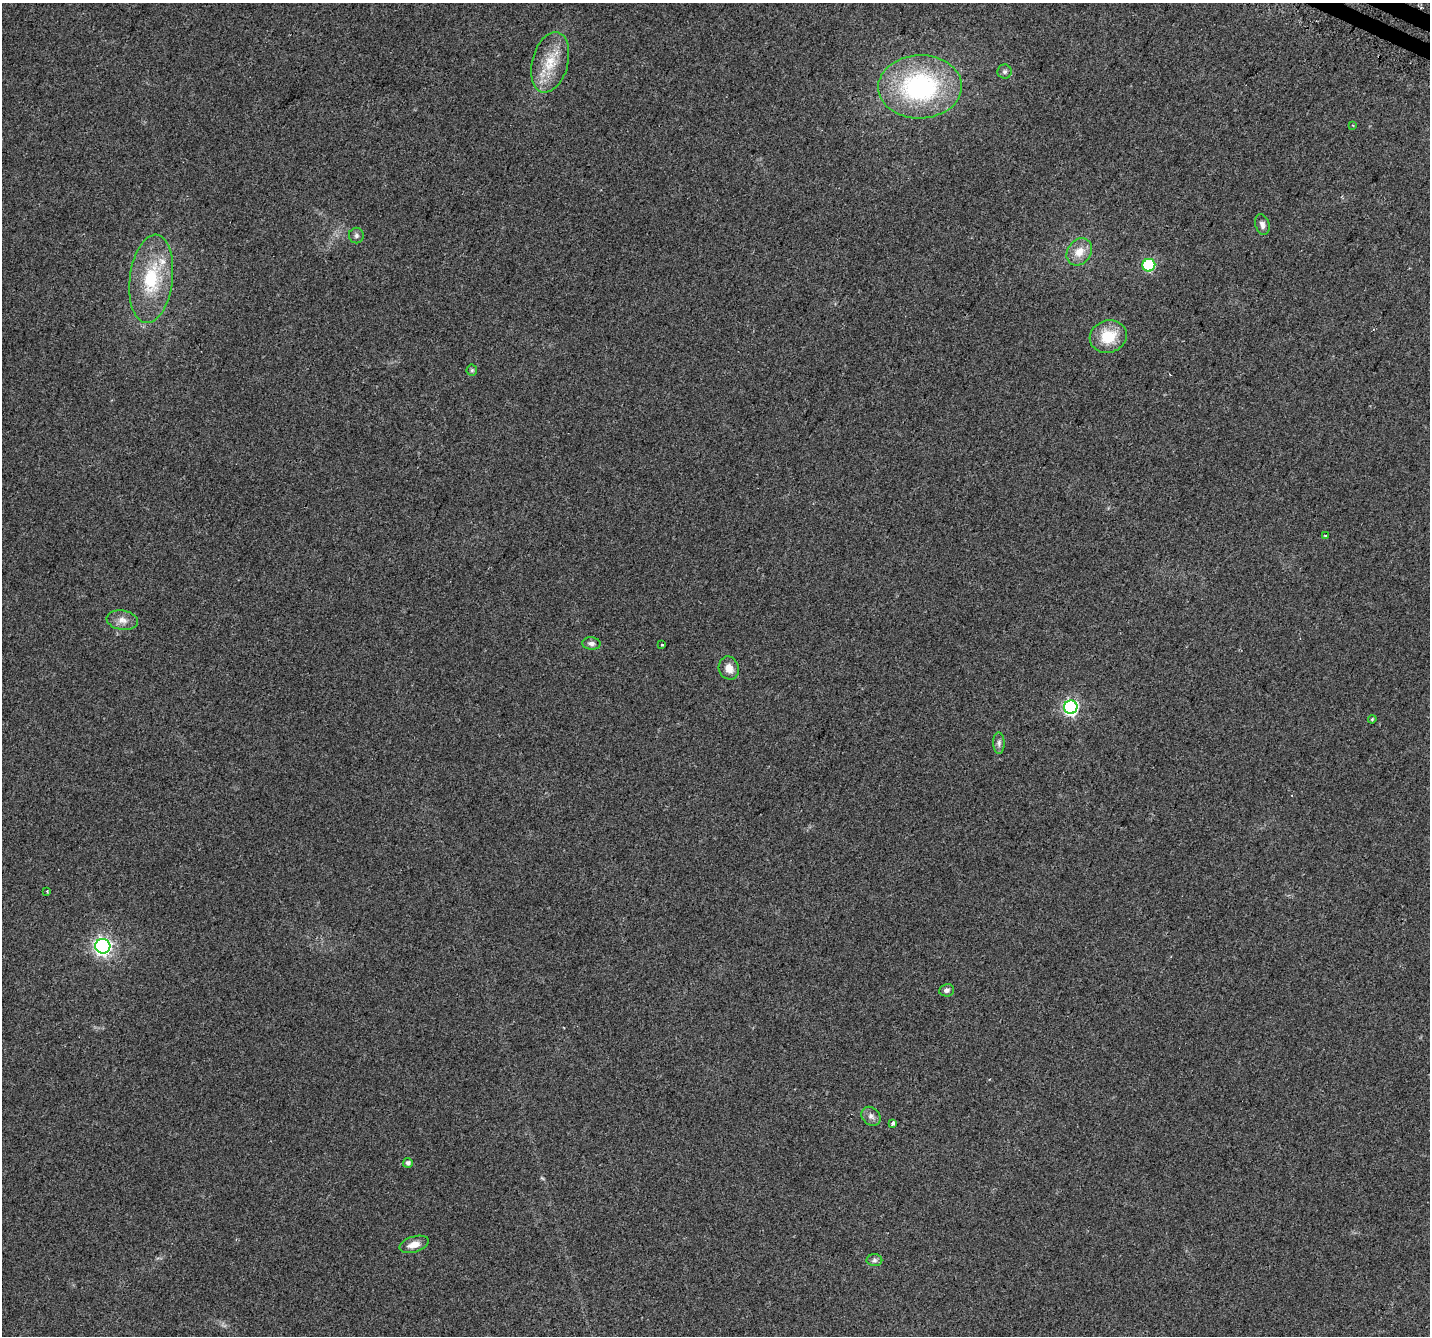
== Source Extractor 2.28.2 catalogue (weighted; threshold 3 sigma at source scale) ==
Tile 10 of 4 x 4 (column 2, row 3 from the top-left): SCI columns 1468-2895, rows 1668-3001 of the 5852 x 5960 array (HDU 1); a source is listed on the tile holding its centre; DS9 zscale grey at full resolution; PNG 1432 x 1338 px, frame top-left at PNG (2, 3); each listed source drawn as its Kron ellipse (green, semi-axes under 4 px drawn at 4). Shown black and unused: <1% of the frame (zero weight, under 2 of 3 exposures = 3% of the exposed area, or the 3 px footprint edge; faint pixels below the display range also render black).
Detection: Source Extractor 2.28.2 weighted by HDU 2 'WHT'; one run over the whole footprint, this tile lists its part. Background 0.0996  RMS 0.0087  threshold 0.0393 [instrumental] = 3 sigma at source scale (4.5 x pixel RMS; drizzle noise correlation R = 1.50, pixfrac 1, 0.0396/0.0396 arcsec/px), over >= 5 px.
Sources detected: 29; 1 cosmic-ray / hot-pixel residue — neither listed nor drawn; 1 inside a brighter listed object's ellipse — not listed separately; the other 27 listed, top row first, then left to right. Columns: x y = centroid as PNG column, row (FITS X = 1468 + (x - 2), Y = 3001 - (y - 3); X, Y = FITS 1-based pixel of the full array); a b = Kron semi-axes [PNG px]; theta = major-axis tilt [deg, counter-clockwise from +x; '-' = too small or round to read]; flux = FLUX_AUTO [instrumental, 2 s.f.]
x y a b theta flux
550 62 31 18 75 26
1005 72 7 7 - 1.9
920 87 42 31 2 140
1353 125 4 3 - 0.98
1262 225 10 7 -75 3.5
356 235 8 7 - 2.4
1079 252 14 11 53 11
1149 265 6 6 - 60
151 279 44 21 83 52
1108 337 19 16 17 25
472 370 5 5 - 1.3
1325 536 3 2 - 0.82
122 620 16 9 -9 6.6
591 643 9 6 -3 3
662 644 3 2 - 1
729 668 12 10 -68 7.8
1071 707 7 7 - 190
1372 719 4 3 - 0.77
999 743 11 5 -89 2.7
47 891 2 2 - 0.68
103 946 7 7 - 320
947 990 7 6 - 2.5
871 1116 10 8 -43 3.9
893 1123 4 3 - 6.5
408 1163 5 5 - 2.4
414 1244 15 8 17 7.9
874 1260 8 6 1 2.4